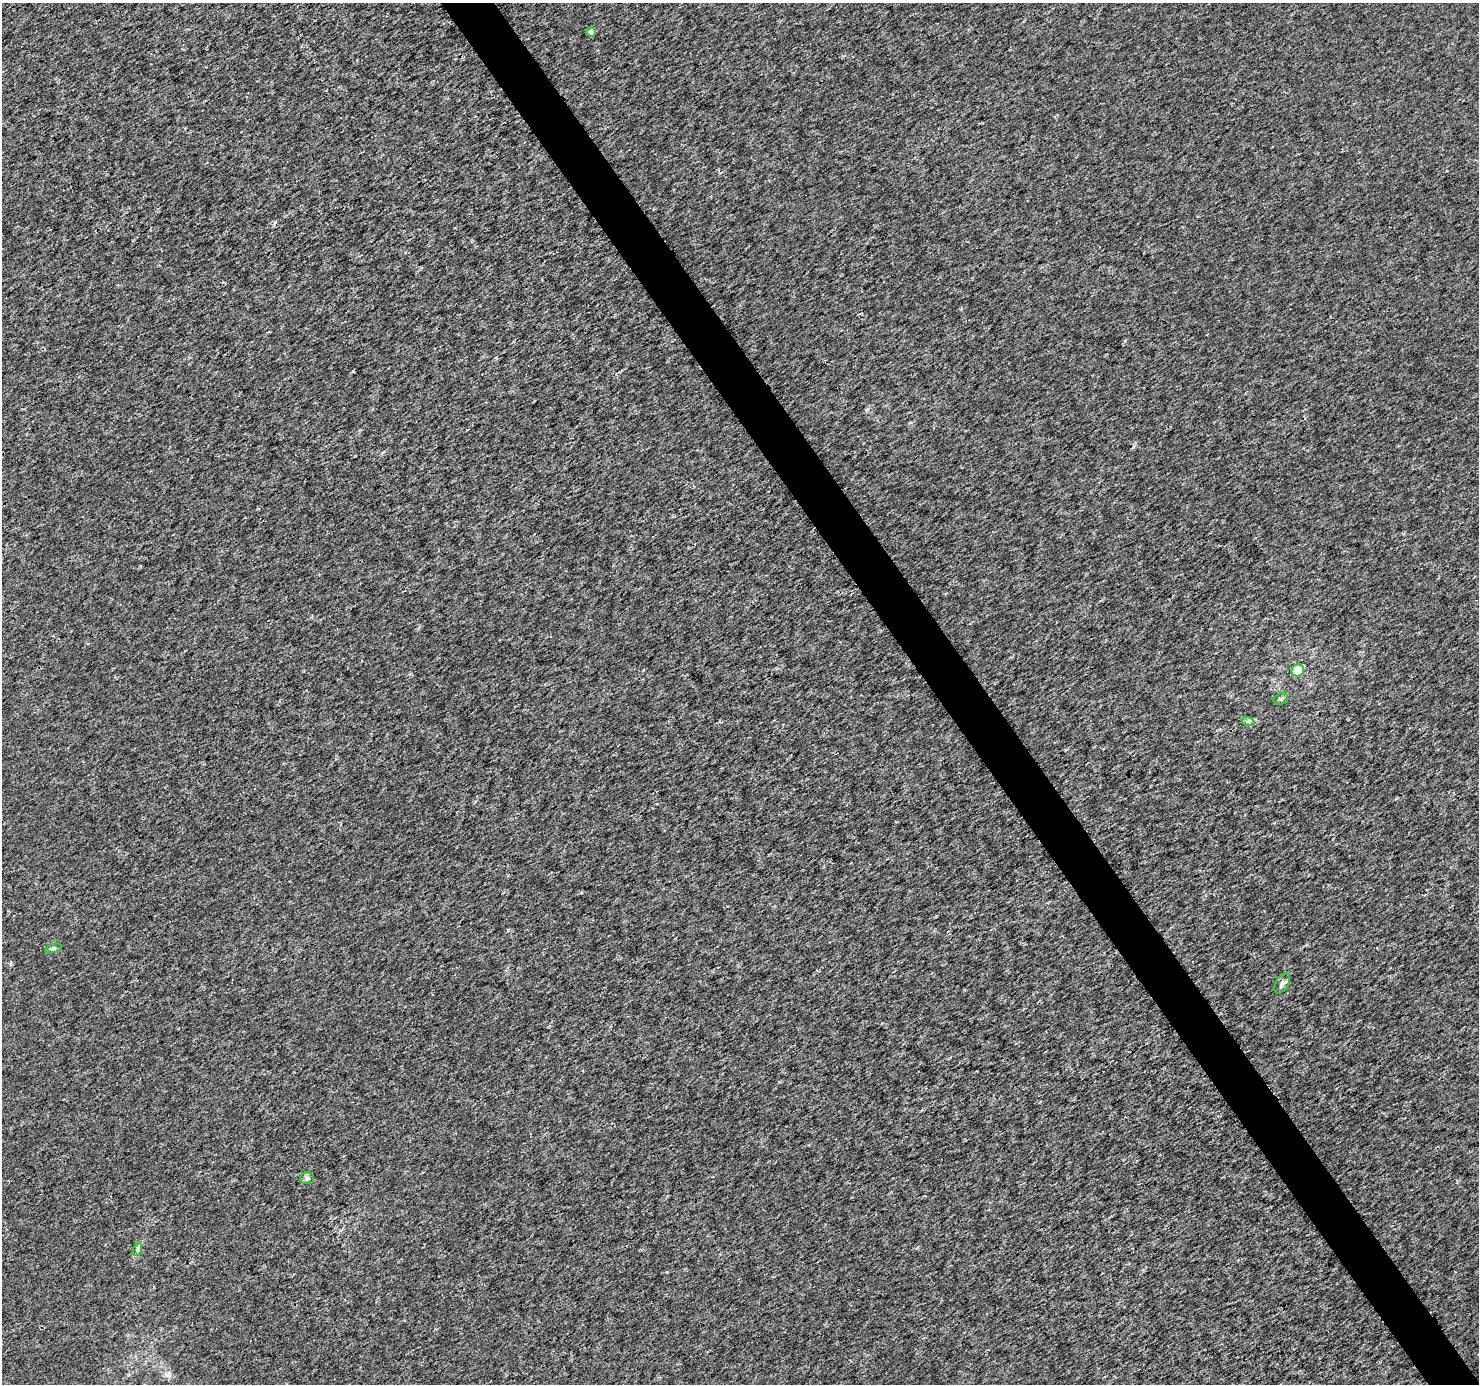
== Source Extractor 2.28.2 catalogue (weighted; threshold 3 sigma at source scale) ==
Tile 6 of 4 x 4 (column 2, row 2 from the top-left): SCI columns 1483-2959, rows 2945-4326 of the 5914 x 5830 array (HDU 1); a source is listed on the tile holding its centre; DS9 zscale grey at full resolution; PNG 1481 x 1386 px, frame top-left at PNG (2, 3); each listed source drawn as its Kron ellipse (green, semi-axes under 4 px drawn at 4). Shown black and unused: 4% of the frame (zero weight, under 3 of 4 exposures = <1% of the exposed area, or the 3 px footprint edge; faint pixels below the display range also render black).
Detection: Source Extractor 2.28.2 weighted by HDU 2 'WHT'; one run over the whole footprint, this tile lists its part. Background 0.0011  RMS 0.002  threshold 0.00894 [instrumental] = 3 sigma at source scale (4.5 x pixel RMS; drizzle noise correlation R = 1.50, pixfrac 1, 0.0396/0.0396 arcsec/px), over >= 5 px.
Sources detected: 8; all 8 listed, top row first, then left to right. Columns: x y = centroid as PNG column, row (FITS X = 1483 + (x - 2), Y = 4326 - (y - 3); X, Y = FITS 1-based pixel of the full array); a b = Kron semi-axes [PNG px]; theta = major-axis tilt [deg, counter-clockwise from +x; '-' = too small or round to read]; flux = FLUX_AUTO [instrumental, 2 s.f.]
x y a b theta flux
591 32 5 4 - 0.95
1298 670 6 6 - 4
1281 699 7 5 21 0.39
1248 721 7 4 -17 0.37
54 948 8 3 19 0.34
1282 984 11 6 59 0.85
307 1178 7 6 - 0.51
138 1249 7 4 71 0.38